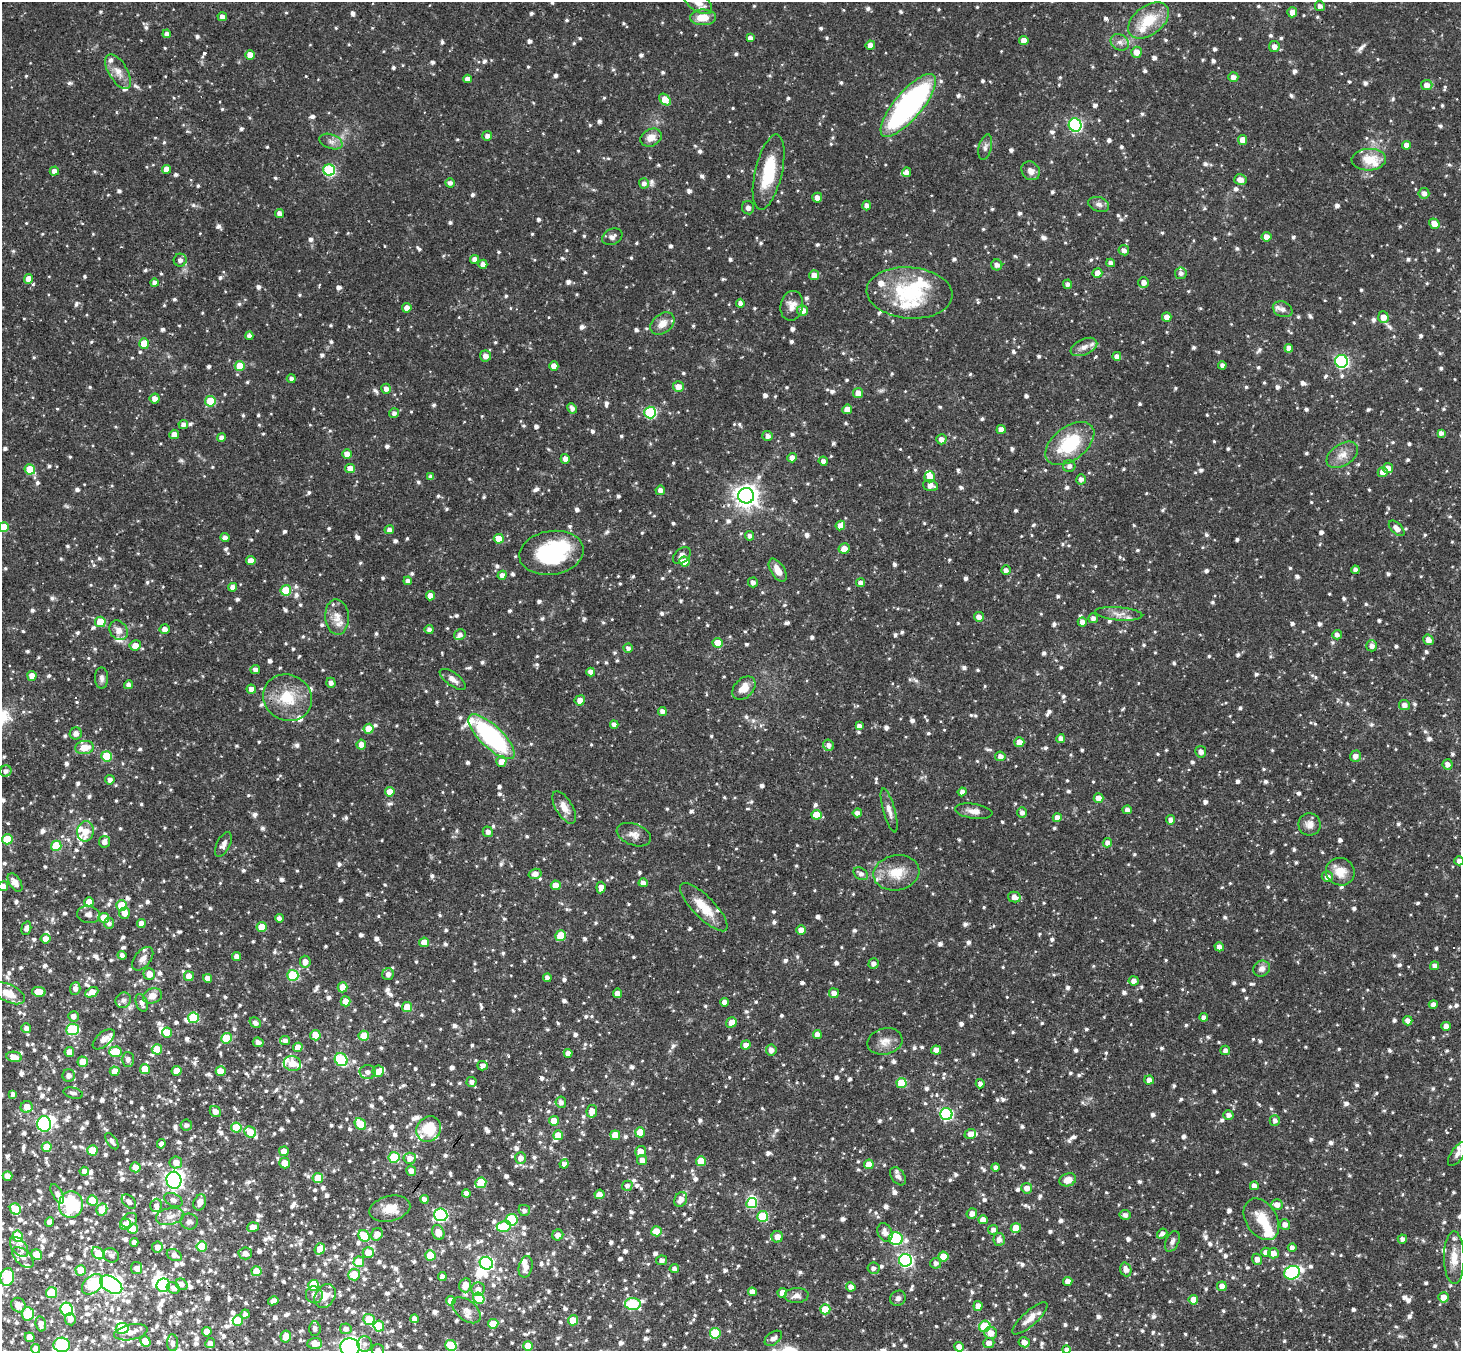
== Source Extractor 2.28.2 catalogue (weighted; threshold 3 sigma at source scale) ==
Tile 7 of 4 x 4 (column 3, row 2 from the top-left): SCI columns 2960-4418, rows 3038-4386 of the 5915 x 5936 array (HDU 1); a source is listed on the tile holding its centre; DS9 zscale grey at full resolution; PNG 1463 x 1353 px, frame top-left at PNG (2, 2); each listed source drawn as its Kron ellipse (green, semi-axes under 4 px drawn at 4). Shown black and unused: <1% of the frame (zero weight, under 3 of 4 exposures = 6% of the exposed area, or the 3 px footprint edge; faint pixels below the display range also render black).
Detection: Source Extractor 2.28.2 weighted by HDU 2 'WHT'; one run over the whole footprint, this tile lists its part. Background 0.0638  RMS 0.0039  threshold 0.0177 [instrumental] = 3 sigma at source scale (4.5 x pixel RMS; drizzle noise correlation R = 1.50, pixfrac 1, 0.05/0.05 arcsec/px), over >= 5 px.
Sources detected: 1846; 9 inside a brighter object's white glare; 4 cosmic-ray / hot-pixel residue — neither listed nor drawn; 73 inside a brighter listed object's ellipse — not listed separately; of the other 1760, all 500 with FLUX_AUTO >= 1.5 (the completeness limit of this list) listed and drawn (1260 fainter detections not listed), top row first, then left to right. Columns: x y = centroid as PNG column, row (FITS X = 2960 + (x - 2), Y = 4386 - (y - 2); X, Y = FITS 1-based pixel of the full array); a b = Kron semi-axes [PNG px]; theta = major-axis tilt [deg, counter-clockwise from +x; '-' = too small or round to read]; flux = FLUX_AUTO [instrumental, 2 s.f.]
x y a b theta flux
698 2 16 9 -36 4.7
1320 6 5 5 - 1.6
1292 12 5 5 - 2.4
222 17 4 4 - 2
703 17 13 8 1 6.8
1148 20 23 14 37 12
167 34 4 4 - 1.9
750 38 4 4 - 1.9
1024 40 4 4 - 2.9
1120 42 9 7 -32 2
870 45 5 4 - 2.7
1274 46 5 5 - 2.1
1137 52 5 5 - 3.5
250 55 5 4 - 5.1
118 72 19 9 -59 4.3
1233 77 5 4 - 2.4
467 79 4 4 - 2.3
1427 85 5 5 - 2.5
665 100 7 5 -45 6.8
908 105 39 13 50 100
1075 125 7 6 - 62
487 136 5 5 - 1.7
651 138 11 8 28 4.2
1243 140 5 4 - 3.9
331 142 12 7 -20 2.2
1406 145 4 4 - 2.7
985 147 13 6 76 1.6
1369 160 17 10 4 8
166 169 4 4 - 3.6
329 170 6 5 - 36
54 171 5 4 - 2.3
1031 171 10 8 -48 2.6
769 172 38 13 77 19
907 172 4 4 - 1.9
1240 180 6 5 - 3
450 183 5 4 - 1.6
644 183 5 5 - 1.7
1424 193 5 5 - 1.9
817 198 5 5 - 2.4
1099 204 11 7 -19 1.8
867 206 5 4 - 1.5
748 208 7 6 - 1.5
279 214 5 4 - 2.1
1434 224 5 5 - 4
612 237 10 7 26 1.8
1267 237 5 4 - 2.9
1124 250 5 5 - 1.9
475 259 4 4 - 2.4
180 260 6 6 - 1.8
1111 263 4 4 - 1.9
483 264 4 4 - 2.3
997 265 5 5 - 1.9
1097 273 5 5 - 2.7
1181 273 6 6 - 1.5
814 275 5 5 - 3.5
29 279 5 4 - 4.4
154 283 4 4 - 1.6
1144 283 5 5 - 2.4
1068 284 4 4 - 1.5
909 293 43 25 -5 31
740 303 4 4 - 1.7
792 306 15 11 78 3.9
407 308 5 4 - 2.5
1283 309 10 7 -23 1.7
802 311 5 5 - 3.6
1167 317 5 4 - 2.6
1383 317 6 5 - 4
662 324 13 9 40 4.1
249 336 4 4 - 1.8
144 343 5 5 - 9.1
1084 347 14 7 25 2.7
1289 348 4 4 - 2.5
485 356 5 5 - 2.6
1117 356 4 4 - 2
1341 361 6 6 - 67
1222 365 4 4 - 1.5
240 366 5 5 - 9.4
554 366 4 4 - 3.5
291 378 4 4 - 1.5
678 387 5 5 - 3
386 389 5 5 - 2.1
858 393 5 5 - 3.1
155 399 5 5 - 2.7
210 401 5 5 - 14
572 408 5 4 - 1.8
847 409 5 4 - 2.7
394 413 5 5 - 1.6
650 413 6 5 - 36
183 425 5 4 - 1.8
1001 429 5 4 - 2.9
1441 433 4 4 - 1.6
174 434 5 4 - 3.1
767 436 5 5 - 1.9
222 437 4 4 - 1.8
941 439 5 5 - 2.3
1070 443 28 16 37 23
347 454 4 4 - 3.6
1342 455 17 10 34 4.2
792 458 5 4 - 2.3
565 459 5 4 - 2
823 461 4 4 - 1.5
1069 466 6 6 - 1.6
1388 468 5 5 - 2.9
30 469 5 5 - 11
350 469 5 4 - 4.1
1383 472 5 4 - 3.3
431 477 4 4 - 1.6
930 477 6 5 - 4.8
1081 479 5 5 - 1.9
930 485 7 5 -19 2.5
660 490 5 4 - 2.2
746 496 8 7 - 320
840 525 5 4 - 3.1
4 527 5 5 - 7.3
1397 528 9 5 -44 2.6
389 530 5 4 - 2.1
750 536 5 4 - 1.6
225 538 4 4 - 1.9
499 539 5 5 - 7.5
844 548 5 5 - 3.4
551 553 32 22 9 35
682 556 10 6 42 2.2
251 561 5 4 - 3.2
684 562 5 5 - 7.3
778 570 13 7 -58 4.2
1006 570 5 4 - 1.7
1355 570 4 4 - 1.6
502 575 5 4 - 2.3
408 581 4 4 - 1.9
753 582 5 5 - 1.7
860 583 4 4 - 1.8
233 587 4 4 - 2.5
286 590 5 5 - 14
430 596 4 4 - 3.6
1119 614 23 6 -5 3.3
337 617 18 12 -87 5.1
979 617 5 5 - 2.5
1093 618 5 5 - 1.7
100 622 5 5 - 9.8
1082 622 4 4 - 2
165 629 5 4 - 2.5
429 629 4 4 - 1.6
119 630 10 8 -53 3.5
460 635 6 5 - 1.6
1337 635 5 4 - 1.6
1428 640 5 5 - 2.4
717 643 5 5 - 6.5
135 645 5 5 - 3.9
1372 646 5 5 - 2.2
628 648 4 4 - 1.5
255 670 5 4 - 1.6
591 672 4 4 - 2.8
32 676 5 4 - 3.4
101 678 10 6 -89 1.7
453 679 15 6 -36 2.6
331 683 5 4 - 1.9
128 685 4 4 - 1.9
744 688 13 9 44 4.8
251 689 5 4 - 2.3
288 698 25 22 -32 15
580 700 5 5 - 2.9
1404 705 5 5 - 2.2
662 711 4 4 - 1.9
614 725 4 4 - 1.8
859 726 4 4 - 1.6
369 729 5 5 - 5.9
76 733 6 6 - 2.4
491 737 30 11 -44 58
1061 739 4 4 - 2.7
1019 742 5 5 - 3.9
361 744 5 5 - 2.8
829 745 6 5 - 1.7
85 748 9 6 8 7
1201 752 6 5 - 2
107 756 5 5 - 15
1000 756 5 4 - 2.1
1355 756 5 5 - 2.3
501 761 5 5 - 4.1
1447 764 5 5 - 2
6 771 6 5 - 1.7
110 780 4 4 - 1.9
390 792 5 4 - 5.2
962 792 4 4 - 1.9
1099 798 5 5 - 3.4
564 807 18 8 -58 4.2
889 810 23 6 -74 2.9
1127 810 4 4 - 1.7
974 811 19 7 -9 3.1
857 813 5 4 - 1.7
1022 813 5 5 - 1.7
816 815 5 5 - 7.7
1057 818 4 4 - 2.8
1171 820 4 4 - 1.9
1310 824 11 11 - 2.9
85 831 10 8 80 4.9
488 832 5 5 - 1.8
634 835 18 10 -21 3.3
7 839 5 5 - 12
104 842 5 5 - 2.2
1107 843 5 4 - 1.9
223 844 13 6 63 2.2
56 846 5 5 - 15
1459 861 5 4 - 1.7
1340 872 14 13 - 6.2
896 873 23 17 11 9.8
535 874 6 5 - 2.6
861 874 8 5 -34 1.7
1327 877 5 5 - 2.3
15 882 10 5 -56 3.8
643 883 4 4 - 2
556 885 5 4 - 5.3
3 886 5 5 - 3.1
601 888 6 4 83 2.8
1014 897 6 5 - 2.7
89 902 4 4 - 3.9
122 905 5 5 - 13
704 907 32 11 -45 9.3
124 913 5 5 - 3.4
88 915 11 8 -11 2.5
104 918 5 5 - 9.5
279 918 4 4 - 1.6
109 923 5 5 - 1.5
141 923 4 4 - 2.9
262 927 5 5 - 8.6
26 928 7 4 75 1.9
801 930 5 4 - 3.2
561 936 6 5 - 13
46 939 5 4 - 3.6
424 942 5 4 - 4.6
1219 947 5 4 - 2.4
122 955 4 4 - 1.7
237 957 4 4 - 2.6
143 959 13 8 51 2.3
305 962 6 5 - 2.9
873 964 5 5 - 1.7
1434 966 4 4 - 1.8
1262 969 9 7 35 2.2
149 974 6 6 - 3.7
388 974 6 5 - 2.1
293 975 5 5 - 25
189 976 5 5 - 3.8
207 978 4 4 - 2.8
547 978 4 4 - 1.7
1134 981 5 4 - 2.1
343 987 5 5 - 7
75 988 6 5 - 2.1
39 992 7 5 -11 7.6
92 992 7 4 24 5.3
9 993 17 9 -26 5.9
617 993 4 4 - 2.7
834 993 5 5 - 2.7
152 996 10 7 20 4
123 1000 8 7 - 1.8
345 1001 5 5 - 5.4
724 1002 4 4 - 2.4
142 1003 9 5 -69 2.3
1433 1004 4 4 - 1.9
407 1007 5 5 - 7.7
73 1016 5 5 - 1.9
1204 1017 4 4 - 1.8
193 1018 5 5 - 21
1408 1021 5 4 - 2.4
731 1022 6 5 - 4
255 1023 6 5 - 1.7
1446 1026 4 4 - 2.6
26 1028 5 4 - 1.7
72 1030 6 5 - 32
167 1033 5 5 - 6.2
817 1034 4 4 - 2.3
315 1035 5 5 - 6
364 1036 5 5 - 7.6
226 1038 5 5 - 13
104 1039 13 7 41 2.8
285 1041 5 4 - 1.5
885 1041 18 13 14 4.4
258 1042 5 4 - 1.6
746 1045 5 4 - 2.3
298 1047 5 4 - 4.9
157 1049 5 5 - 12
771 1050 5 5 - 2
936 1050 5 4 - 2.9
1225 1050 5 4 - 1.7
69 1052 5 4 - 3
115 1052 6 5 - 11
568 1053 4 4 - 3
14 1057 8 5 -11 4
128 1059 7 6 - 1.6
341 1060 7 6 - 35
83 1062 5 5 - 6.4
292 1064 9 7 -21 4.4
483 1066 5 4 - 1.8
145 1069 5 5 - 7.8
115 1071 5 4 - 5.4
177 1071 5 5 - 6.4
221 1071 5 5 - 6.8
378 1071 6 5 - 3.7
368 1072 8 7 - 2
69 1076 6 6 - 2.6
1149 1080 5 4 - 2.2
472 1082 5 5 - 1.6
901 1083 5 5 - 15
980 1084 5 4 - 1.6
73 1093 10 5 -15 1.6
13 1094 4 4 - 1.5
561 1102 6 5 - 1.6
27 1107 6 5 - 4.7
215 1111 6 5 - 2.5
592 1111 6 5 - 4.5
946 1114 6 6 - 56
1228 1115 5 4 - 1.7
1275 1120 5 5 - 1.6
554 1121 5 5 - 7.7
44 1124 8 7 - 51
360 1124 6 5 - 10
186 1125 6 5 - 1.6
236 1128 5 5 - 14
429 1129 13 12 - 14
250 1132 6 5 - 7.2
640 1132 5 5 - 7
970 1134 5 5 - 2.2
558 1135 5 5 - 6.3
615 1135 5 5 - 6.4
112 1141 9 5 -56 1.6
161 1144 5 4 - 2
47 1147 5 5 - 6.9
92 1150 5 5 - 12
284 1151 5 5 - 4.2
640 1152 6 5 - 4.6
1457 1154 14 6 55 1.7
394 1157 5 5 - 19
410 1158 6 5 - 2.7
521 1158 6 5 - 2.4
642 1160 5 5 - 3
701 1161 5 5 - 7.9
176 1162 6 6 - 3.7
285 1163 5 5 - 4.8
564 1164 4 4 - 1.8
869 1164 5 5 - 3.9
135 1167 5 5 - 5.6
996 1167 4 4 - 1.8
84 1171 4 4 - 1.9
411 1171 5 5 - 2.8
8 1176 5 5 - 3.1
898 1176 10 6 -54 1.6
318 1178 5 5 - 8.5
174 1180 8 7 - 160
1068 1180 8 6 18 3.9
481 1183 5 5 - 15
627 1186 5 5 - 1.6
1254 1186 4 4 - 2.4
1027 1188 5 5 - 2.5
466 1193 4 4 - 2.4
57 1194 11 5 -61 1.9
599 1194 5 4 - 2.4
424 1199 4 4 - 2.3
173 1200 10 6 -25 1.9
681 1200 8 6 62 3
92 1201 5 5 - 11
129 1202 8 5 -44 1.8
200 1202 8 6 70 3.3
752 1203 6 5 - 15
71 1205 13 12 - 26
156 1205 7 6 - 1.7
1277 1205 5 5 - 2.5
15 1209 6 5 - 11
102 1209 6 5 - 9.4
390 1209 21 12 13 6.4
524 1210 6 5 - 1.5
972 1214 5 5 - 2.5
441 1215 6 6 - 59
1125 1215 6 5 - 1.7
170 1216 14 8 12 3
763 1216 5 5 - 20
1261 1219 22 15 -58 9.2
129 1220 9 6 37 1.8
512 1220 6 5 - 20
983 1220 5 4 - 3.4
189 1221 9 8 - 1.7
50 1222 5 4 - 3.2
126 1224 5 5 - 2.8
1285 1224 5 5 - 2.4
504 1226 7 5 15 14
253 1227 6 5 - 4.7
1016 1228 5 5 - 5.5
133 1229 5 5 - 9.6
993 1230 5 5 - 1.7
657 1231 5 5 - 7.3
438 1232 8 6 -68 4.1
885 1232 9 7 -66 2.5
377 1234 6 5 - 3.8
1162 1234 5 4 - 1.8
558 1235 6 5 - 2.2
18 1236 5 5 - 12
364 1236 6 5 - 13
777 1237 6 5 - 3.2
896 1239 7 6 - 44
999 1239 6 6 - 2.3
1402 1239 5 4 - 1.8
1172 1241 11 6 65 1.8
134 1242 4 4 - 1.8
202 1246 5 5 - 13
19 1247 12 7 -50 2.3
157 1247 5 5 - 2.2
1292 1248 4 4 - 1.7
320 1249 6 5 - 4.9
368 1252 5 5 - 5.2
1266 1252 5 4 - 2.1
98 1253 7 5 -43 12
245 1253 6 6 - 2.5
1273 1253 5 5 - 2.9
37 1255 6 5 - 7.9
111 1255 8 7 - 1.6
174 1255 8 5 -28 2.1
430 1255 5 5 - 12
23 1257 13 7 -44 2.8
943 1257 5 5 - 7.3
1454 1258 26 10 -90 6.7
1257 1259 5 5 - 2.4
661 1260 5 5 - 1.7
905 1260 6 6 - 87
359 1262 5 5 - 10
486 1263 7 6 - 64
936 1263 5 5 - 1.6
526 1267 11 6 76 3.4
137 1268 6 5 - 2.5
873 1268 6 5 - 1.6
674 1269 4 4 - 1.7
1126 1269 7 5 -70 2.7
81 1270 5 5 - 7.2
257 1271 5 5 - 11
1292 1273 8 6 23 53
354 1275 6 6 - 9
7 1277 9 6 77 21
442 1277 4 4 - 2.2
1068 1281 4 4 - 2.7
93 1284 12 8 42 35
182 1284 6 5 - 1.8
111 1285 12 7 -31 52
163 1285 7 6 - 30
314 1285 5 5 - 14
465 1285 7 6 - 3.9
1222 1286 4 4 - 2.9
851 1287 4 4 - 2.4
173 1288 7 5 -29 2.1
478 1289 7 6 - 2.6
752 1292 4 4 - 3
52 1293 6 5 - 20
782 1293 5 4 - 2.8
314 1295 8 8 - 1.8
325 1296 13 9 58 4.7
797 1296 12 7 4 2.4
1443 1297 5 5 - 3.3
479 1298 6 5 - 18
898 1298 8 7 - 1.7
1193 1300 5 4 - 5.3
273 1301 5 4 - 1.9
451 1301 5 4 - 4
633 1304 8 6 -2 30
18 1305 8 6 -49 3.6
978 1306 5 4 - 2.4
67 1309 7 6 - 48
825 1309 5 5 - 8.4
466 1310 16 10 -40 3.3
28 1314 7 6 - 20
245 1314 5 4 - 1.5
1030 1318 22 7 42 4.3
70 1319 6 5 - 2.2
369 1319 6 5 - 10
414 1319 4 4 - 1.9
238 1320 5 5 - 11
573 1320 5 5 - 7.4
41 1324 8 5 -79 2.4
493 1324 5 5 - 6.1
379 1326 5 5 - 13
985 1326 6 5 - 18
122 1328 6 5 - 18
315 1329 7 5 -87 1.6
346 1329 6 5 - 1.8
131 1332 17 7 11 3.7
207 1332 5 4 - 4.5
715 1333 5 5 - 15
991 1333 6 6 - 3.4
30 1337 5 4 - 4.2
286 1337 6 5 - 4
773 1338 10 6 37 1.9
145 1341 6 5 - 5.7
1024 1342 5 5 - 2.6
172 1343 8 5 -88 1.7
210 1343 5 4 - 1.5
315 1343 7 5 4 4.1
989 1343 5 5 - 2.4
365 1344 8 7 - 1.8
62 1345 8 7 - 33
451 1345 6 5 - 12
528 1346 5 5 - 6.9
350 1347 10 9 - 150
959 1347 5 4 - 3.4
36 1349 4 4 - 3.7
378 1350 6 6 - 2.2
1067 1350 4 3 - 1.6
Overlapping masked pixels (flux is a lower limit): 1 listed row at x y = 174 1180
Isophote crosses this tile's border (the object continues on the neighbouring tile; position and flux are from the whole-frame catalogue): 10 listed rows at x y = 698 2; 4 527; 1459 861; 3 886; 7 1277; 62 1345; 350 1347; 36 1349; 378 1350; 1067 1350